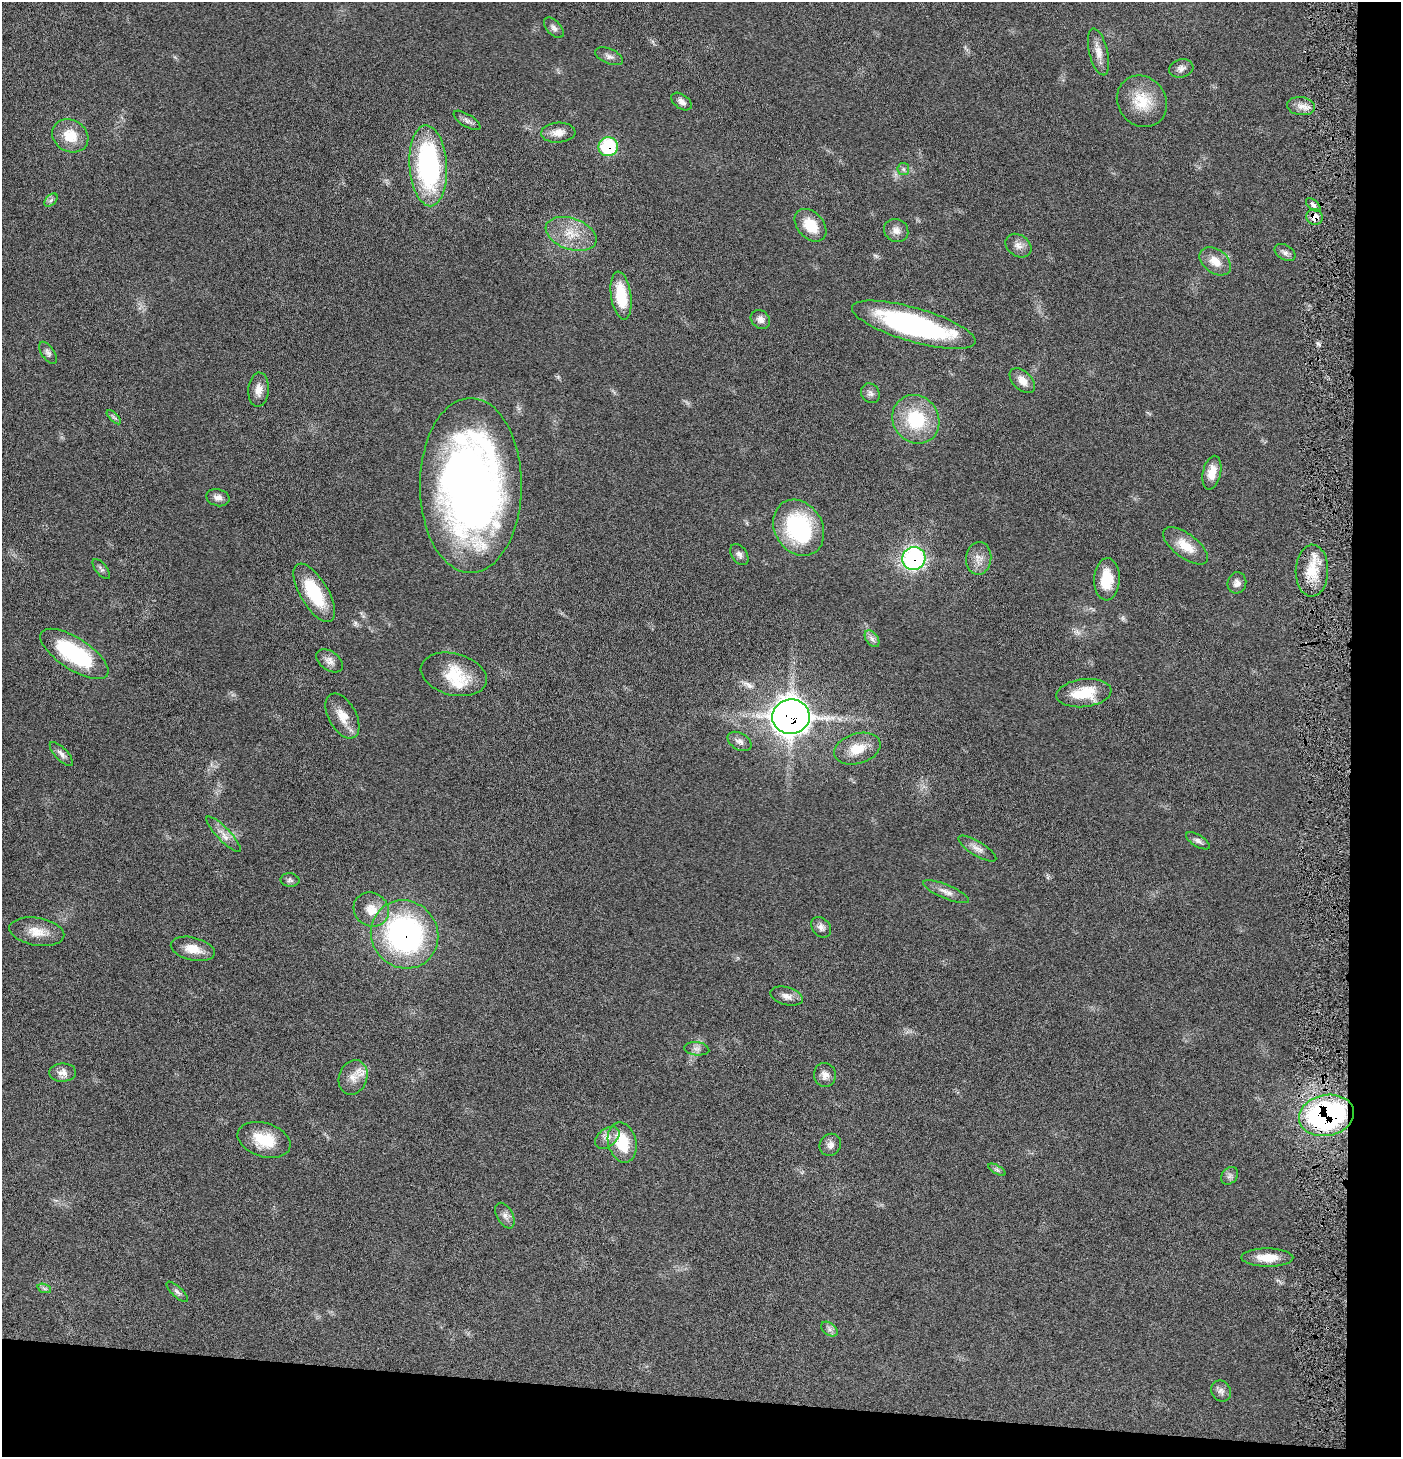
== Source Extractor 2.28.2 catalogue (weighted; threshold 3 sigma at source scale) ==
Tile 9 of 3 x 3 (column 3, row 3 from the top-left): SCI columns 2946-4344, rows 3-1457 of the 4445 x 4372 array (HDU 1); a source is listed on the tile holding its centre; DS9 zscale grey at full resolution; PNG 1403 x 1459 px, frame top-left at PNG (2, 2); each listed source drawn as its Kron ellipse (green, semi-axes under 4 px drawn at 4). Shown black and unused: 8% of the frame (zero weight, under 4 of 8 exposures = <1% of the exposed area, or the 3 px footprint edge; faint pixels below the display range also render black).
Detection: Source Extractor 2.28.2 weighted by HDU 2 'WHT'; one run over the whole footprint, this tile lists its part. Background 0.0669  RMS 0.0041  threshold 0.017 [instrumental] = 3 sigma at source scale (4.09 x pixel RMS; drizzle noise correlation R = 1.36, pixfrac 0.8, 0.05/0.05 arcsec/px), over >= 5 px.
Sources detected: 85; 1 long thin detection or spike segment (spike, bleed or trail) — neither listed nor drawn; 2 inside a brighter listed object's ellipse — not listed separately; the other 82 listed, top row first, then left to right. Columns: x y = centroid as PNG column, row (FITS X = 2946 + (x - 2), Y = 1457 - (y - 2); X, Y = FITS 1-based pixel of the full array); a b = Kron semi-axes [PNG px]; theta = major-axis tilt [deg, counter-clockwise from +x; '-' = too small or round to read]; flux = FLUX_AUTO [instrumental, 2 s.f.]
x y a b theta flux
554 28 12 7 -48 1.5
1098 52 24 9 -76 4
609 56 15 7 -23 1.8
1181 68 12 9 14 1.9
1142 101 27 24 -51 12
681 102 11 7 -36 1.9
1301 106 14 9 -7 2.9
467 120 15 6 -32 1.6
558 133 17 10 3 3.5
70 136 19 16 -31 8.3
608 147 9 9 - 24
428 166 40 19 -86 67
903 169 6 5 - 0.86
51 200 8 5 45 0.92
1313 205 9 5 -40 1.1
1314 217 8 8 - 4.5
811 225 19 13 -48 9.4
896 230 12 11 - 2.6
571 234 26 15 -19 9.3
1018 246 14 10 -35 2.7
1285 252 11 7 -29 1.5
1215 261 17 12 -37 5.2
621 296 24 10 -82 13
760 319 10 8 -39 2.3
914 325 64 17 -16 76
48 353 13 6 -55 1.4
1022 381 15 9 -46 3.6
259 390 17 10 87 3.5
870 393 10 9 - 1.6
114 417 9 3 -44 0.73
916 419 25 23 -54 21
1212 473 17 9 78 5.2
471 485 87 51 90 290
218 498 12 8 -14 2
799 528 29 24 -58 39
1185 546 26 12 -37 7.2
739 555 11 7 -56 1.6
914 558 12 11 - 75
979 558 16 12 83 4
101 569 12 5 -51 1.1
1312 571 26 16 88 10
1107 579 21 13 88 9.9
1237 583 11 9 77 2
314 593 33 14 -59 19
872 639 9 6 -55 1.4
74 654 39 16 -33 38
330 661 15 9 -36 2.5
454 674 34 21 -15 14
1084 693 27 14 7 13
342 716 24 14 -61 6
791 717 19 17 8 390
740 741 13 8 -30 2
857 749 24 15 17 8
61 754 15 6 -46 1.8
224 834 24 6 -46 3.4
1198 841 13 6 -31 1.4
977 849 22 7 -31 2.7
290 880 9 6 -6 1
946 892 25 7 -22 2.9
371 910 18 16 -36 6.3
821 927 11 8 -48 1.9
37 932 28 14 -9 6.5
405 934 35 33 -50 91
193 949 22 11 -14 5.8
787 996 17 9 -15 2.7
697 1049 12 6 -6 1.7
63 1073 13 9 2 2.9
825 1075 12 11 - 2.5
353 1077 18 14 70 4.8
1326 1115 28 20 11 92
607 1138 14 9 38 2.7
264 1140 27 17 -17 12
622 1142 20 14 -76 13
830 1145 11 10 - 2.2
997 1170 10 4 -30 0.86
1229 1176 9 7 53 1.4
505 1216 14 8 -61 2
1267 1258 26 9 -1 6.6
44 1288 7 4 -19 0.79
177 1292 13 5 -42 1.2
829 1329 9 6 -37 1.3
1221 1391 11 9 -59 1.8
Overlapping masked pixels (flux is a lower limit): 6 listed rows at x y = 608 147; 1314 217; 914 558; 791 717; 405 934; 1326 1115